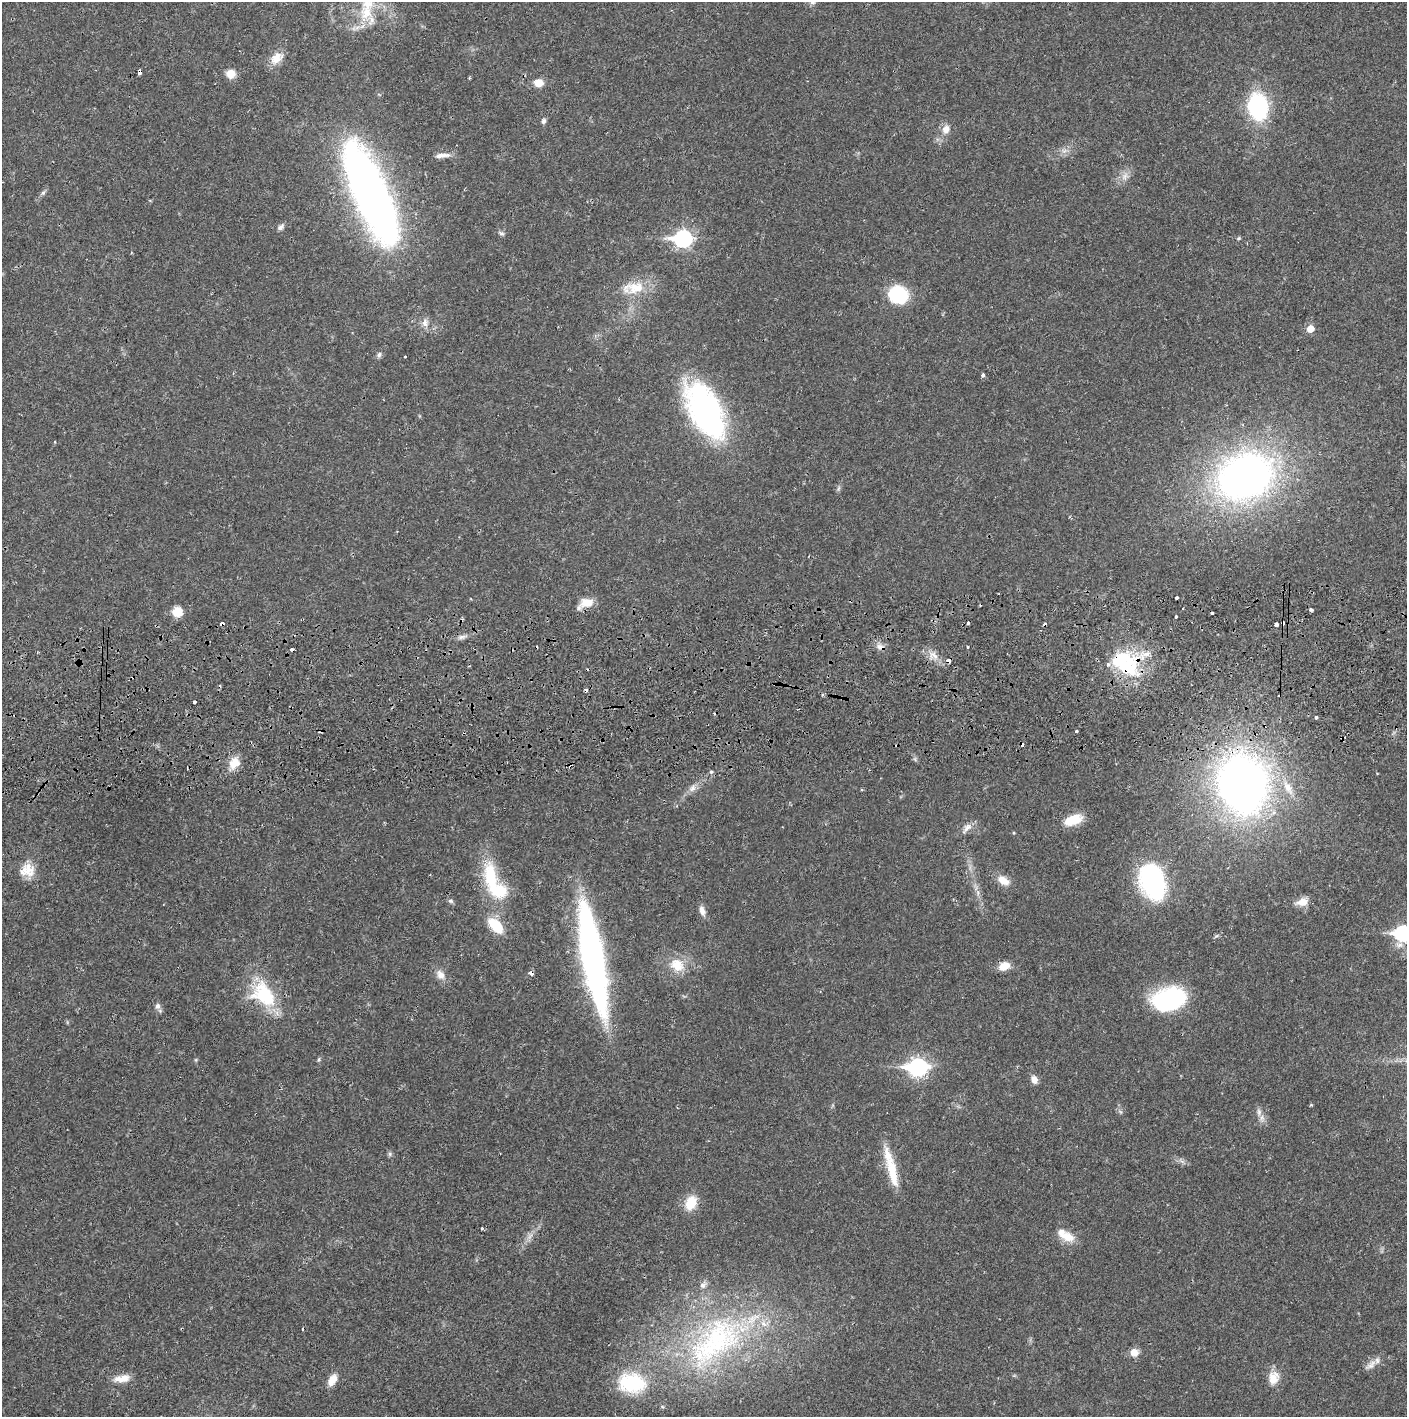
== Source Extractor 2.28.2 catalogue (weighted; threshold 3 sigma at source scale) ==
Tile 5 of 3 x 3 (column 2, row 2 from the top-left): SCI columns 1410-2814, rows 1471-2885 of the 4227 x 4359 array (HDU 1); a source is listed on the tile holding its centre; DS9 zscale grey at full resolution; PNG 1409 x 1419 px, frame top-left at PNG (2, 2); no overlay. Shown black and unused: <1% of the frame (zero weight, under 2 of 3 exposures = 3% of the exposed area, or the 3 px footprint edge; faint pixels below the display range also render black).
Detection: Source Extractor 2.28.2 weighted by HDU 2 'WHT'; one run over the whole footprint, this tile lists its part. Background 0.0223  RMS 0.0035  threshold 0.0157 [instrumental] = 3 sigma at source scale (4.5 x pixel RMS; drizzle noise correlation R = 1.50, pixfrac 1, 0.05/0.05 arcsec/px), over >= 5 px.
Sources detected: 107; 1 too faint to see at this stretch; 2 inside a brighter object's white glare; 15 cosmic-ray / hot-pixel residue — not listed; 4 inside a brighter listed object's ellipse — not listed separately; the other 85 listed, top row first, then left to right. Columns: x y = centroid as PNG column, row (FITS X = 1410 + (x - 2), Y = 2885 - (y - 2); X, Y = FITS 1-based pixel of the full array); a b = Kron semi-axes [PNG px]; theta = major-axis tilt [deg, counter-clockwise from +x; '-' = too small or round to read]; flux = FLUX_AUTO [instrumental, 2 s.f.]
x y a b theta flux
812 2 8 7 - 1.1
366 13 26 20 64 11
276 58 18 12 44 4.5
139 72 4 3 - 6.4
231 74 11 11 - 3.1
469 78 5 3 - 0.41
539 83 10 8 -1 3.7
1258 106 21 15 -82 43
543 121 7 6 - 0.87
946 129 11 9 67 2.9
440 156 14 7 9 1.9
1125 176 12 7 62 2.2
43 193 8 5 53 0.81
370 193 93 26 -66 260
281 227 9 6 40 1.2
502 233 8 4 -9 0.69
1239 238 6 4 32 0.43
683 239 9 7 2 82
634 288 35 16 7 9.5
898 295 22 19 -22 15
425 323 11 8 -87 2
1310 329 6 6 - 4.5
379 355 7 6 - 0.9
405 357 3 2 - 0.46
983 375 3 3 - 1.6
705 410 65 32 -62 76
55 442 4 2 - 0.27
1245 477 53 41 23 170
838 488 8 4 71 0.64
1177 598 3 3 - 1.7
586 603 19 10 23 4.7
1311 610 4 3 - 1
177 612 10 10 - 5.2
1176 616 3 2 - 0.49
1276 625 4 3 - 3.2
462 637 10 4 13 1.2
880 647 13 6 -17 1.8
967 647 3 2 - 0.8
934 655 17 6 -41 2.8
1127 668 36 23 -7 20
194 702 3 3 - 0.68
1316 717 4 3 - 0.56
1076 731 3 3 - 0.9
234 763 14 11 55 5.1
711 772 3 3 - 1.1
1243 784 51 42 -76 220
1288 787 22 10 -59 5.4
692 788 12 8 50 2
1073 820 21 11 19 7.6
967 828 18 7 47 2.2
27 870 20 17 10 5.9
490 876 43 17 -84 19
1003 880 16 10 -31 3.9
1152 882 38 25 -70 43
450 901 8 5 -27 0.72
1302 902 13 9 11 3.8
702 911 13 7 -73 2
496 925 21 11 -47 9.4
1402 933 8 7 - 67
592 958 100 18 -80 140
677 965 21 16 -37 7.3
1004 966 11 8 24 4.9
440 975 14 10 -58 2.8
264 994 36 24 -48 22
1169 999 35 23 16 37
157 1006 9 7 72 1.3
319 1060 6 4 83 0.51
918 1067 10 7 1 110
1034 1079 10 7 -71 2.1
1311 1105 5 3 - 0.35
1259 1112 11 7 -89 1.6
390 1154 6 5 - 0.68
1182 1161 9 3 -45 0.73
892 1172 45 11 -77 10
691 1203 16 11 65 7.8
482 1229 5 3 - 0.4
1068 1237 16 12 -21 5
703 1285 10 7 41 1.4
714 1342 99 48 43 85
1134 1352 9 8 - 3.1
1371 1365 17 8 39 2.5
122 1378 21 9 10 3.9
1273 1378 17 13 79 4.8
332 1380 13 8 60 3.9
632 1383 36 26 -5 22
Overlapping masked pixels (flux is a lower limit): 4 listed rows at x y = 139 72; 880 647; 1127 668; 1243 784
Isophote crosses this tile's border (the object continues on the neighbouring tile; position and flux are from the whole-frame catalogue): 2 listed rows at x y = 812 2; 1402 933